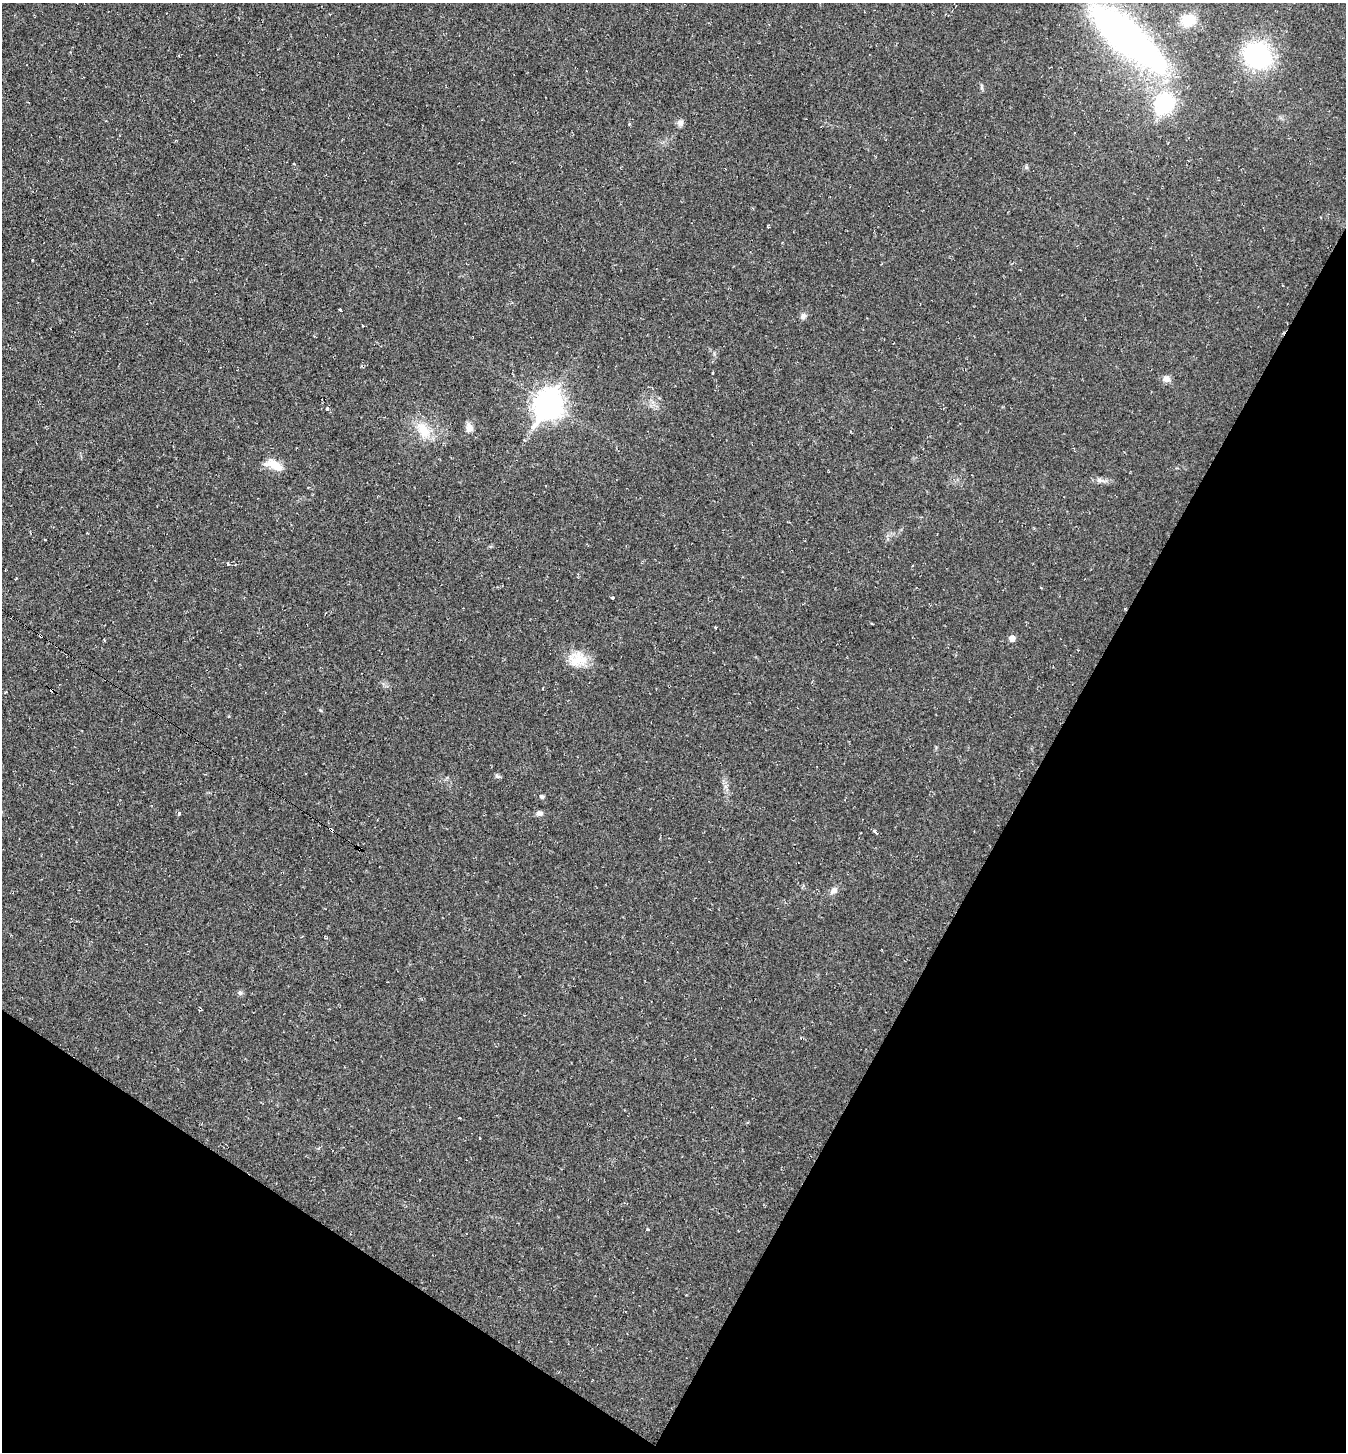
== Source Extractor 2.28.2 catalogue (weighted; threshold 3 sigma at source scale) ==
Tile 15 of 4 x 4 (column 3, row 4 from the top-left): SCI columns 2975-4318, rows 1-1450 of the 5808 x 5800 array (HDU 1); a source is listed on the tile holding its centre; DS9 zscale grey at full resolution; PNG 1348 x 1454 px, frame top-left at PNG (2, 3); no overlay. Shown black and unused: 29% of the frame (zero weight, under 2 of 3 exposures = <1% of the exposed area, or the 3 px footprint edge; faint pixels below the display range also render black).
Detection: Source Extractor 2.28.2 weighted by HDU 2 'WHT'; one run over the whole footprint, this tile lists its part. Background 0.0201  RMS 0.0059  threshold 0.0266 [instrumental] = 3 sigma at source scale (4.5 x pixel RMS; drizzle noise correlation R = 1.50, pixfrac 1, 0.05/0.05 arcsec/px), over >= 5 px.
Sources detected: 39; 4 cosmic-ray / hot-pixel residue — not listed; the other 35 listed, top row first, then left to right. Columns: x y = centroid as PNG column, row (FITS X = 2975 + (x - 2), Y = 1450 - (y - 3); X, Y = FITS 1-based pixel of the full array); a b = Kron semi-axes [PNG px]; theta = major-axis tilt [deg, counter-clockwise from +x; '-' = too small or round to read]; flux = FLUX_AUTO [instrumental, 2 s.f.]
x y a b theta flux
1188 20 15 12 14 15
1127 37 74 23 -40 280
1257 56 26 23 -31 72
981 87 8 4 -82 1.1
1164 104 16 13 60 58
680 123 8 8 - 2.4
629 124 4 3 - 0.52
1026 167 6 4 -72 0.84
340 310 4 3 - 1.8
803 316 8 8 - 2
363 325 3 2 - 0.78
1166 379 10 9 - 3
549 404 12 9 62 670
327 409 3 3 - 2.6
469 428 12 8 -81 3.9
423 430 23 14 -56 14
274 465 22 9 -23 10
1100 480 10 6 2 2.3
45 540 3 3 - 1.3
228 564 3 3 - 1.9
612 598 3 3 - 2.2
715 627 4 3 - 0.46
41 636 3 3 - 2.4
1012 638 5 5 - 4.7
578 659 25 20 -1 14
497 776 9 4 -35 1
542 796 5 4 - 1.4
179 813 3 3 - 7.3
539 813 8 7 - 2.1
331 830 6 3 -47 3.5
875 832 6 3 -47 0.95
834 890 10 7 49 2.9
240 993 7 6 - 1.3
480 1138 3 2 - 0.65
648 1229 5 2 - 0.59
Overlapping masked pixels (flux is a lower limit): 2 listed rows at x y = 41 636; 331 830